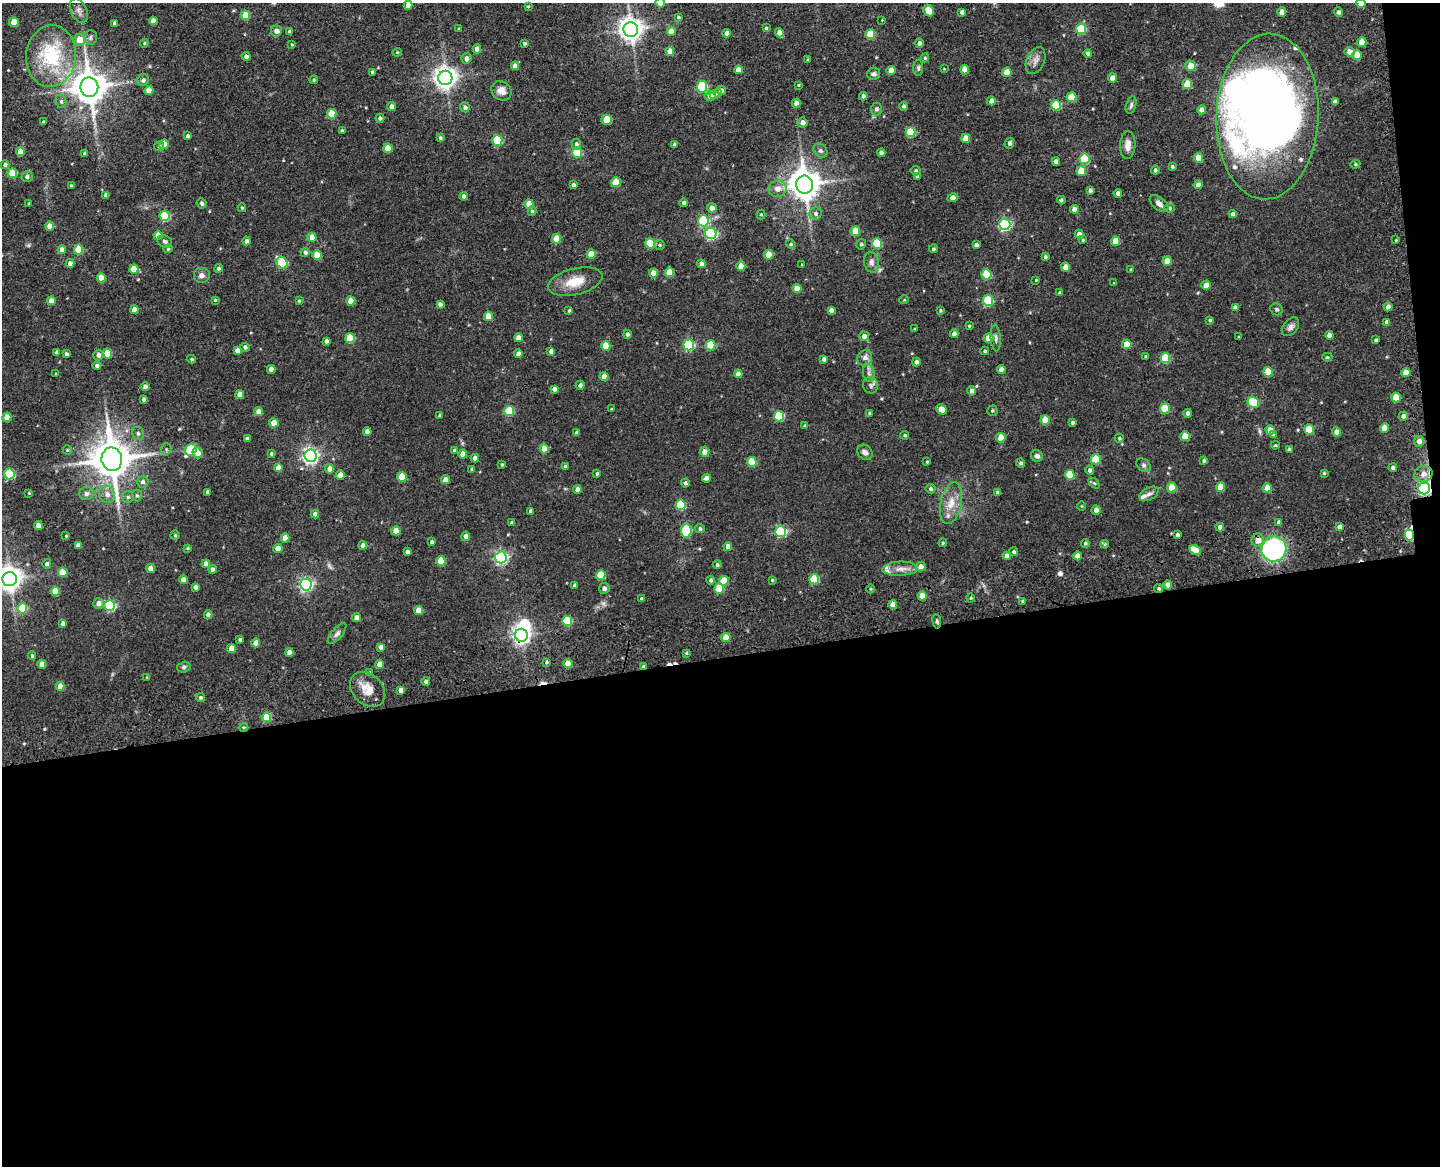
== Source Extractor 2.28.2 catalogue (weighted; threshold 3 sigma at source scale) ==
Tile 12 of 3 x 4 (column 3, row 4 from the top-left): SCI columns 3182-4619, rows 113-1276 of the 4896 x 4920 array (HDU 1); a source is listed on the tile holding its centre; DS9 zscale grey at full resolution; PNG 1442 x 1168 px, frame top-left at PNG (2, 3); each listed source drawn as its Kron ellipse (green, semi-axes under 4 px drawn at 4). Shown black and unused: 45% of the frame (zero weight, under 3 of 4 exposures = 9% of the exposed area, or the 3 px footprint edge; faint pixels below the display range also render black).
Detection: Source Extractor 2.28.2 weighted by HDU 2 'WHT'; one run over the whole footprint, this tile lists its part. Background 0.0674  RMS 0.008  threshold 0.0358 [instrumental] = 3 sigma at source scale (4.5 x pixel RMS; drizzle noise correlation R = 1.50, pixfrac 1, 0.05/0.05 arcsec/px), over >= 5 px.
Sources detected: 465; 1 too faint to see at this stretch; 4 inside a brighter object's white glare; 5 cosmic-ray / hot-pixel residue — neither listed nor drawn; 6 inside a brighter listed object's ellipse — not listed separately; the other 449 listed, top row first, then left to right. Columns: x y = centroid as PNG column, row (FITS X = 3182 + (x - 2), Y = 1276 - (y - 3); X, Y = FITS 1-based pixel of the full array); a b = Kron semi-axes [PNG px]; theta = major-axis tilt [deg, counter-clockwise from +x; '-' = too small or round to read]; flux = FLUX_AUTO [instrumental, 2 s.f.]
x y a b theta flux
660 3 5 4 - 14
1361 3 4 4 - 7.3
408 5 4 4 - 6.3
528 6 4 3 - 0.84
79 10 13 8 -65 3.9
929 10 6 5 - 8.2
962 12 4 4 - 3.1
1282 12 4 4 - 6.8
1339 12 5 4 - 2.2
245 15 5 4 - 17
678 17 3 3 - 1.2
882 20 3 3 - 0.5
153 21 4 4 - 7
14 22 5 4 - 15
114 23 4 3 - 1.7
766 28 3 3 - 1
459 29 4 3 - 0.87
631 29 7 7 - 670
1081 29 5 5 - 43
276 31 5 5 - 4.9
289 31 4 4 - 1.5
671 31 4 4 - 8.1
726 33 4 4 - 4.2
779 33 5 4 - 6.5
870 34 5 5 - 22
90 37 7 6 - 2.1
80 40 6 5 - 14
1362 42 4 4 - 11
144 43 4 4 - 0.96
525 43 4 3 - 1.3
919 43 5 4 - 2.3
292 45 4 4 - 0.83
477 49 4 4 - 5.9
670 51 4 4 - 8.6
397 52 4 4 - 0.94
1349 52 5 5 - 6
1088 53 4 4 - 2
1357 55 5 5 - 11
51 56 31 25 85 63
246 56 4 4 - 2.4
466 58 5 5 - 3.4
925 58 4 4 - 1
808 60 4 3 - 1
1036 61 14 9 67 4.7
515 66 4 4 - 6.2
1190 66 5 5 - 7.8
918 68 8 5 88 1.5
944 68 4 2 - 0.52
738 70 4 4 - 7.7
891 70 4 4 - 6.9
965 70 4 4 - 9.9
372 72 4 3 - 1.5
1007 72 4 4 - 16
874 74 6 6 - 2
445 78 7 7 - 580
1112 78 4 4 - 4.9
143 80 6 5 - 2.3
314 80 4 4 - 0.94
1187 84 5 5 - 15
798 85 4 3 - 0.77
89 87 10 9 - 1700
702 87 6 5 - 51
721 90 4 4 - 4.2
149 91 4 4 - 9.3
501 91 10 9 - 6.2
716 94 6 4 21 1.3
710 96 5 5 - 7
863 96 4 4 - 2.6
1072 97 5 5 - 23
61 101 7 5 -75 1.8
991 101 4 4 - 4.6
1335 101 4 4 - 2.8
796 103 4 4 - 4.7
1056 105 5 5 - 39
1131 105 9 5 75 2
904 106 4 4 - 1.6
391 107 4 4 - 3.8
465 107 5 4 - 2.6
876 109 6 6 - 2.1
1202 110 4 4 - 5.3
332 114 5 5 - 21
1267 116 83 51 88 570
380 118 4 4 - 1.9
607 120 5 5 - 22
43 122 3 3 - 1.2
802 122 5 5 - 4.3
342 131 4 3 - 1.3
910 132 5 5 - 34
188 136 4 4 - 2.5
440 138 4 3 - 1.4
966 138 4 4 - 13
497 140 5 5 - 45
1009 143 5 4 - 2.3
164 144 5 4 - 7.9
576 144 5 4 - 2.2
674 144 3 3 - 1.1
1128 145 14 7 87 5.4
159 146 5 4 - 1.2
388 148 5 4 - 15
20 151 4 4 - 9.5
820 151 8 6 -43 2.2
577 152 5 5 - 33
881 153 4 4 - 2.5
85 154 4 3 - 2.5
1198 158 5 4 - 12
1084 159 5 5 - 39
1056 161 4 4 - 4.5
1355 164 5 4 - 0.95
5 165 4 4 - 3
1172 166 4 3 - 1.4
1155 170 4 4 - 1.5
916 171 5 5 - 1.4
1081 171 5 5 - 13
12 173 5 5 - 24
917 176 4 4 - 2.1
27 177 5 5 - 2.4
616 182 5 5 - 21
573 185 4 3 - 2.9
805 185 9 8 - 1300
1198 185 4 4 - 4.8
71 186 3 3 - 1.1
778 189 9 8 - 6
1090 190 4 3 - 1.9
1118 193 4 4 - 3.1
106 195 4 4 - 3.7
464 196 4 4 - 2.3
953 198 5 4 - 5.9
1061 200 4 3 - 1.3
29 203 3 2 - 0.67
202 203 5 5 - 1.6
684 203 4 4 - 2
529 204 4 4 - 12
1159 204 11 6 -41 3.4
242 208 4 3 - 1.3
712 208 4 4 - 5.3
1169 208 5 4 - 1.3
1074 209 4 4 - 5.9
532 211 5 4 - 1.3
761 214 5 4 - 1.1
816 214 6 6 - 2.4
1233 214 4 4 - 2.6
165 216 5 5 - 51
703 221 5 5 - 51
1005 224 6 5 - 98
50 226 4 4 - 8.1
855 231 5 5 - 20
711 233 6 5 - 110
1079 234 4 4 - 3.5
158 235 4 4 - 8.3
312 237 4 4 - 10
557 239 5 4 - 15
1083 240 4 3 - 0.81
1396 240 3 3 - 0.65
165 241 7 6 - 2
247 241 4 4 - 2.7
1115 241 5 4 - 11
650 243 5 5 - 27
791 244 5 4 - 1.1
861 244 5 4 - 1.4
877 244 5 5 - 32
659 245 5 5 - 1.2
976 245 4 4 - 2.5
168 249 4 4 - 0.85
933 249 4 4 - 1.3
62 250 4 4 - 6.6
79 250 5 4 - 28
305 252 4 4 - 2
591 254 5 4 - 14
317 255 4 4 - 16
769 255 5 4 - 15
1045 257 4 3 - 1.6
1167 261 4 4 - 9.7
871 262 10 7 -78 3.7
70 263 4 4 - 3.4
282 263 6 5 - 51
701 264 4 4 - 3.3
802 265 4 3 - 0.67
741 266 4 4 - 8.4
1066 267 4 4 - 9.6
219 268 4 4 - 1.5
134 269 4 4 - 14
1131 269 3 3 - 0.72
670 272 5 4 - 15
653 273 4 4 - 9.1
986 274 5 5 - 31
201 275 8 8 - 3.3
101 278 4 4 - 12
1036 280 3 3 - 0.72
575 282 28 13 14 16
1114 283 3 3 - 0.6
1206 285 4 4 - 7.3
797 289 4 4 - 10
1060 293 4 3 - 1.8
215 300 3 3 - 0.97
904 300 5 3 - 0.57
988 300 5 5 - 45
51 301 4 4 - 7.5
299 301 4 3 - 0.93
351 301 4 4 - 10
440 304 4 4 - 2.4
1235 307 4 4 - 2.6
1388 307 4 4 - 4.3
1276 309 6 5 - 1.7
134 310 4 4 - 7.2
569 310 3 3 - 1.1
831 310 4 4 - 3.2
940 310 4 4 - 1
489 316 4 4 - 12
1210 320 4 3 - 1.2
1387 322 4 4 - 3.5
969 326 4 3 - 0.77
1290 327 10 7 50 3.2
914 329 4 2 - 0.57
627 334 4 4 - 1.8
954 334 4 4 - 3.9
1329 335 4 4 - 3.9
864 336 5 4 - 4.3
1238 337 3 2 - 0.65
350 338 5 5 - 26
518 338 4 4 - 6
988 338 5 5 - 9.5
996 338 13 5 -86 2.8
1376 340 4 3 - 1.2
326 341 4 3 - 2.4
1127 344 4 4 - 15
689 345 5 5 - 66
711 345 5 5 - 29
606 346 5 4 - 19
245 347 4 4 - 1.9
237 350 4 4 - 4.1
551 351 4 4 - 3.1
985 351 4 3 - 1.2
56 353 4 4 - 2.3
107 353 5 5 - 22
66 354 4 3 - 2
518 354 4 4 - 4.6
98 355 5 5 - 3.3
1146 357 3 3 - 1
1327 357 5 4 - 1
865 358 8 7 - 3.6
1165 358 5 5 - 30
191 359 4 3 - 1.1
824 359 4 4 - 2.5
916 362 4 4 - 2.8
97 366 4 4 - 2.1
271 369 4 4 - 6.1
1001 370 4 4 - 7.7
1268 372 5 4 - 18
1406 372 4 4 - 8.3
869 373 9 5 -82 2.6
56 374 3 3 - 0.66
738 374 4 4 - 5.3
604 377 4 4 - 5.9
580 385 4 4 - 2.4
871 385 8 7 - 2.4
145 387 4 4 - 3.1
554 389 4 4 - 3.3
972 391 5 4 - 3.1
240 394 4 4 - 8.4
1396 398 5 4 - 15
144 399 4 3 - 2.1
1253 402 6 5 - 46
1165 408 5 5 - 29
611 409 3 2 - 0.59
942 409 6 4 -39 7.9
509 411 5 5 - 36
992 411 5 5 - 1.2
259 412 4 4 - 9
870 413 4 3 - 0.97
1188 413 4 4 - 2.6
440 415 3 3 - 1.1
779 416 5 5 - 44
1403 416 5 4 - 2.5
7 417 5 4 - 12
1045 420 5 4 - 13
1072 422 4 3 - 1.6
274 423 4 4 - 12
805 425 4 3 - 0.86
1384 428 4 4 - 8.1
1309 429 5 5 - 24
1270 430 5 4 - 8.1
367 432 4 4 - 4.5
1336 432 4 4 - 5.4
138 433 7 6 - 2.2
577 433 4 4 - 2.6
905 435 4 3 - 1.1
1273 435 4 4 - 1.1
1185 436 5 4 - 18
1001 438 5 4 - 16
1119 438 4 4 - 1.1
247 439 4 3 - 2.3
1419 441 5 5 - 5.3
1275 445 4 3 - 0.86
166 449 6 5 - 1.5
544 449 5 4 - 11
67 450 4 4 - 0.98
191 450 6 5 - 53
1289 450 4 3 - 1.8
454 451 4 4 - 1.7
704 452 5 5 - 5.3
865 452 8 6 -43 3.2
198 453 5 5 - 5.7
271 454 3 3 - 1.4
463 454 4 4 - 7.6
310 456 6 6 - 270
1037 456 6 5 - 2.4
475 458 4 4 - 3.9
112 459 12 10 -79 2500
1096 459 5 5 - 26
1204 460 4 4 - 1.4
752 462 5 5 - 22
927 462 4 3 - 0.83
1021 463 5 4 - 1.9
502 464 3 3 - 1.1
1144 465 8 6 -41 2.1
565 467 4 3 - 1.9
1393 467 4 4 - 1.8
279 468 4 4 - 9.5
330 469 4 4 - 6
472 469 4 3 - 1.7
1090 470 4 4 - 1.9
597 473 4 3 - 1.3
1324 473 3 3 - 0.97
9 474 5 5 - 46
1423 474 9 8 - 6
340 475 4 4 - 7.7
1070 475 5 5 - 24
402 477 5 4 - 21
706 478 4 4 - 4.9
445 480 4 4 - 6
143 482 6 5 - 2.4
685 483 4 4 - 1.5
1094 483 6 4 -44 1.1
1172 487 5 5 - 18
1221 487 5 4 - 14
1267 488 4 4 - 10
1424 488 6 6 - 130
577 489 4 4 - 4.1
930 489 5 5 - 1.7
207 492 4 3 - 1.9
29 493 3 3 - 0.71
998 493 4 4 - 1.8
86 494 7 6 - 2.8
107 494 9 7 -57 4.6
1149 494 10 6 29 2.9
137 495 6 5 - 1.5
128 497 6 5 - 1.4
951 503 21 10 78 12
681 505 5 5 - 37
1082 506 4 3 - 0.61
1096 510 4 4 - 3.4
530 511 4 3 - 1.9
315 514 4 4 - 3.2
1279 522 4 4 - 2.7
511 523 4 3 - 1.3
38 525 4 4 - 8.1
1220 527 4 4 - 3.5
1340 527 4 4 - 4.1
700 529 5 4 - 1.6
686 530 7 5 83 48
396 531 4 4 - 10
781 531 5 5 - 78
175 535 4 4 - 1.1
1177 535 4 3 - 2.8
1409 535 5 4 - 54
66 536 4 3 - 0.78
466 536 4 4 - 3.4
285 538 4 4 - 9.4
1258 540 7 6 - 8.6
432 542 3 3 - 1.5
943 543 4 4 - 0.93
1085 543 4 4 - 1.4
1105 544 4 3 - 0.74
78 545 4 4 - 4
363 545 4 4 - 3.5
728 546 4 4 - 4.9
187 548 4 4 - 0.84
278 548 4 4 - 7
1274 549 12 12 - 120
1195 550 6 4 -28 11
407 552 4 4 - 2.5
1014 552 4 4 - 1.8
1007 556 4 4 - 4
1078 556 4 4 - 7.5
501 557 6 6 - 160
441 561 5 4 - 20
47 564 5 4 - 1.8
206 564 4 4 - 5.9
717 565 4 4 - 1.2
921 567 5 5 - 4.8
151 569 4 4 - 7.1
212 569 4 4 - 2.9
900 569 18 7 2 6.2
63 572 5 5 - 16
601 575 5 5 - 23
10 579 7 7 - 640
814 579 5 5 - 36
183 580 4 4 - 6.2
711 580 4 4 - 1.6
772 580 4 3 - 0.72
724 581 5 5 - 18
306 585 6 6 - 160
575 585 4 4 - 2.2
1168 585 4 4 - 6.1
195 587 4 4 - 3.3
604 588 5 5 - 2.6
1159 588 4 4 - 1.4
719 589 5 5 - 24
870 589 4 3 - 0.78
55 591 4 4 - 17
922 596 4 4 - 8.8
971 598 4 4 - 0.94
642 599 3 3 - 1.6
1023 601 4 3 - 1.1
98 603 5 5 - 4.2
893 605 4 4 - 9.1
110 606 5 5 - 74
22 608 5 5 - 28
419 610 4 4 - 9.7
208 615 4 4 - 4
356 618 4 4 - 5.3
567 621 5 5 - 36
937 621 7 3 -82 1.2
63 623 4 4 - 2.8
337 634 13 5 49 2.7
521 635 6 6 - 360
726 638 4 4 - 11
240 640 4 3 - 1.5
256 643 4 4 - 7.2
381 647 4 4 - 3.6
231 648 4 4 - 7.9
289 652 4 4 - 6.5
686 653 4 4 - 0.99
32 656 4 3 - 1.5
546 662 4 4 - 1.3
42 664 4 4 - 6.6
380 664 4 4 - 9.2
568 664 4 4 - 11
184 667 7 5 17 1.6
643 667 4 3 - 1.6
370 673 3 3 - 1.3
147 677 4 3 - 0.61
426 682 4 4 - 2.4
60 686 4 4 - 6.8
368 689 20 15 -45 12
401 690 4 4 - 4.2
200 697 4 4 - 1.8
266 717 5 4 - 19
244 727 4 3 - 0.83
Overlapping masked pixels (flux is a lower limit): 8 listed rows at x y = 1424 488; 1409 535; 1258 540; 1159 588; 937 621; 521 635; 643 667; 244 727
Isophote crosses this tile's border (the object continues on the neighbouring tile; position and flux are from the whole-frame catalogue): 5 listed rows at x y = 660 3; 1361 3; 408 5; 1267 116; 10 579